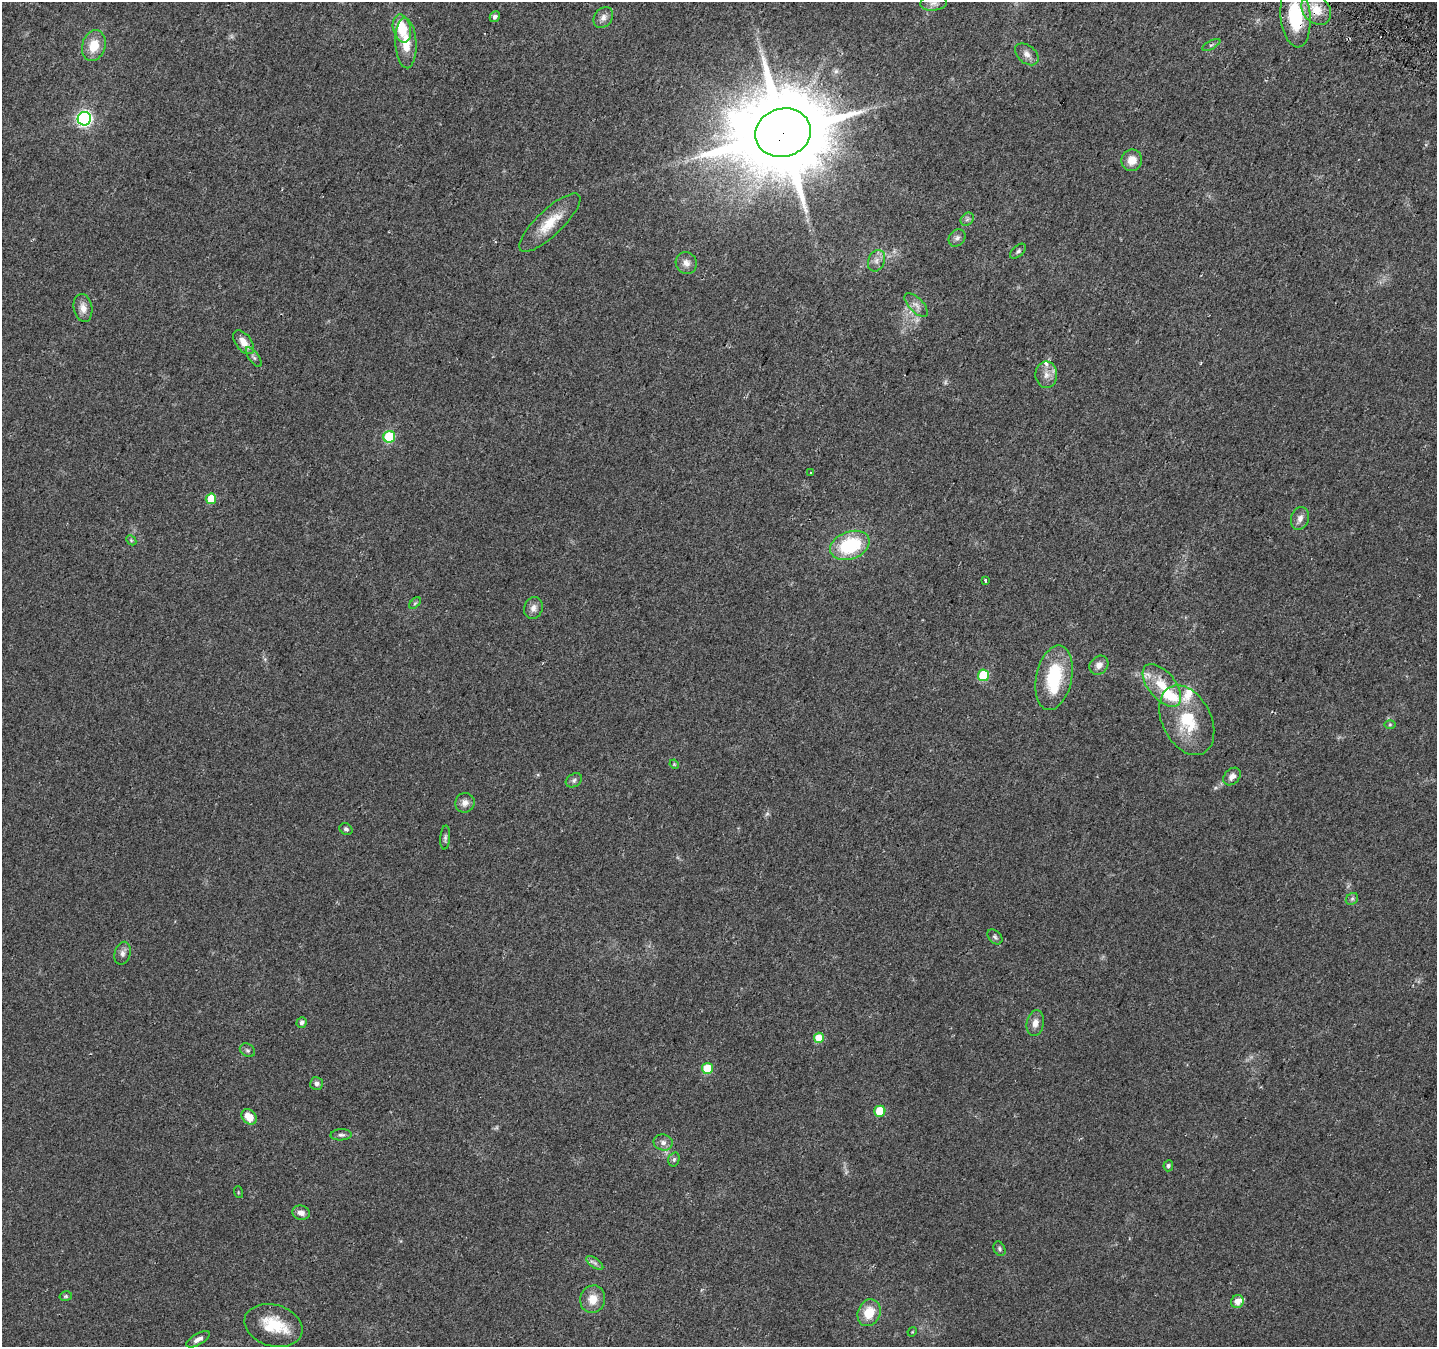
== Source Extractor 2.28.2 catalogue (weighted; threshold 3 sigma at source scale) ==
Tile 10 of 4 x 4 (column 2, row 3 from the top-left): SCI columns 1460-2894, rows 1641-2985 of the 5781 x 5906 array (HDU 1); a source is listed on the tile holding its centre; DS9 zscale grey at full resolution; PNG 1439 x 1349 px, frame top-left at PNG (2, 2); each listed source drawn as its Kron ellipse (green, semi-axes under 4 px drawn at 4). Shown black and unused: <1% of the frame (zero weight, under 2 of 3 exposures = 2% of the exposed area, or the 3 px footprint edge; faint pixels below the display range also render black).
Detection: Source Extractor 2.28.2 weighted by HDU 2 'WHT'; one run over the whole footprint, this tile lists its part. Background 0.0588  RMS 0.008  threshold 0.0362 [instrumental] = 3 sigma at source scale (4.5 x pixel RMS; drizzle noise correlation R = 1.50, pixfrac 1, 0.0396/0.0396 arcsec/px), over >= 5 px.
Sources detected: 84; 5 too faint to see at this stretch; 1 inside a brighter object's white glare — neither listed nor drawn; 7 inside a brighter listed object's ellipse — not listed separately; the other 71 listed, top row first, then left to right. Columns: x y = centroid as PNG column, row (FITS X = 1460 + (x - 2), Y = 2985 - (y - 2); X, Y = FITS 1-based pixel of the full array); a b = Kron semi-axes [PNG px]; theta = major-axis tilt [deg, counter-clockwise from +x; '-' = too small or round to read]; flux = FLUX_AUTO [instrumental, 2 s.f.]
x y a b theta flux
934 3 13 8 6 4.5
1316 10 17 13 -47 15
1295 16 31 15 -85 51
495 17 5 5 - 3.4
603 17 11 8 53 4.7
402 29 14 9 -76 22
406 43 25 10 -87 17
1211 45 10 3 29 1.5
94 46 15 11 72 15
1027 54 13 9 -40 5.1
84 119 7 6 - 210
783 133 28 24 16 11000
1132 160 11 10 - 9.3
967 219 7 5 45 1.9
550 223 40 13 43 21
957 238 9 7 50 2.9
1018 251 9 5 40 1.9
876 261 11 8 68 4.5
686 263 11 10 - 5.1
916 305 15 7 -46 4.6
83 308 14 9 -79 6.5
243 342 14 7 -53 8.7
254 357 11 5 -54 2.3
1046 375 13 11 -88 6.7
389 437 6 6 - 55
811 472 3 3 - 2.2
211 499 5 5 - 18
1300 518 12 9 71 4.4
131 540 6 4 -46 1.1
850 545 20 13 20 52
985 580 3 3 - 2.9
415 603 7 4 45 1.2
533 608 11 9 70 4.8
1099 665 10 8 43 5
984 675 6 5 - 37
1054 678 32 18 78 47
1162 685 25 13 -50 21
1187 720 37 24 -63 41
1390 724 6 4 1 1
674 764 5 4 - 0.77
1232 776 10 7 46 4.6
574 780 9 6 31 2.2
465 803 10 9 - 5.1
346 829 7 5 -35 1.9
445 838 12 5 85 2.1
1352 899 7 5 42 1.7
995 937 9 6 -45 1.8
122 953 11 8 76 3.7
302 1022 5 5 - 2.5
1035 1023 13 8 79 5.6
819 1038 5 5 - 17
247 1050 8 6 -32 1.8
707 1068 5 5 - 26
316 1084 6 6 - 3
880 1111 5 5 - 21
249 1117 9 6 -47 11
341 1135 10 5 2 2.4
663 1142 9 8 - 3.9
674 1159 7 5 74 1.7
1168 1166 5 5 - 1.8
238 1192 6 4 -73 0.83
301 1213 9 7 -16 3.9
1000 1249 7 5 -60 1.7
595 1263 10 5 -36 2.3
66 1296 6 5 - 1.3
593 1299 14 12 75 11
1237 1302 7 6 - 6.2
869 1313 14 11 66 17
273 1325 30 21 -17 28
912 1332 5 4 - 0.76
198 1339 13 5 30 4.5
Overlapping masked pixels (flux is a lower limit): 3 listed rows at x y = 1316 10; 1295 16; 783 133
Isophote crosses this tile's border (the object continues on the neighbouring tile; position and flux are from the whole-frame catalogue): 1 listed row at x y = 934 3